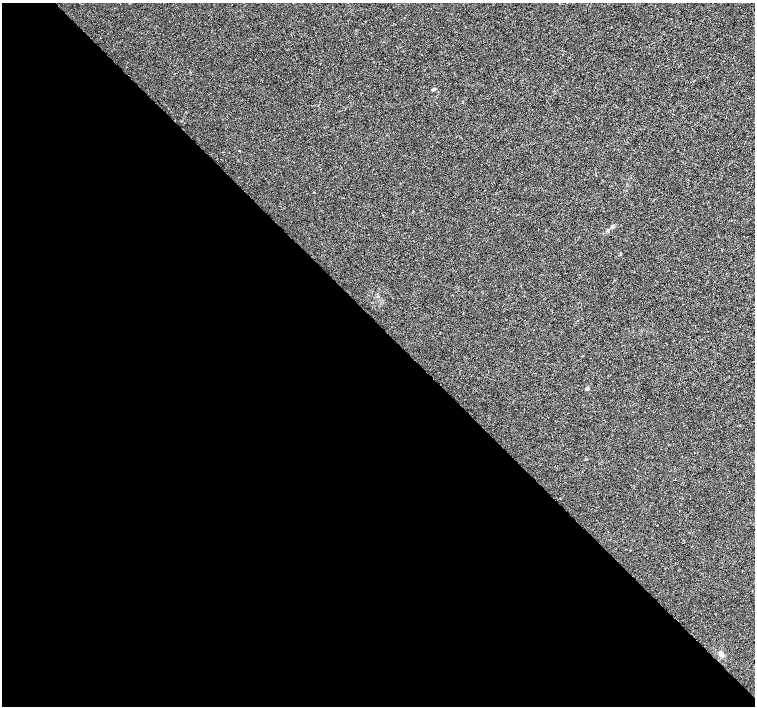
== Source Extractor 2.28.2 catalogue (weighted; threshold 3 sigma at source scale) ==
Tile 9 of 4 x 4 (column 1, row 3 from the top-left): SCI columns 1-1505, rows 1563-2970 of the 6026 x 6007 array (HDU 1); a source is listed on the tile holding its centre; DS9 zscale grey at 2 x 2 block average (1 PNG px = mean of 2 x 2 image px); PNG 757 x 708 px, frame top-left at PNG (2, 3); no overlay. Shown black and unused: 54% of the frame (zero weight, under 3 of 4 exposures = <1% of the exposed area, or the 3 px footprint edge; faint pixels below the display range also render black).
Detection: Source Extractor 2.28.2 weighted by HDU 2 'WHT'; one run over the whole footprint, this tile lists its part. Background 4.72e-04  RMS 0.0027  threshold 0.0123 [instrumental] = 3 sigma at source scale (4.5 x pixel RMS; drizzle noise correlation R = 1.50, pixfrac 1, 0.0396/0.0396 arcsec/px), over >= 5 px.
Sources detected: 6; all 6 listed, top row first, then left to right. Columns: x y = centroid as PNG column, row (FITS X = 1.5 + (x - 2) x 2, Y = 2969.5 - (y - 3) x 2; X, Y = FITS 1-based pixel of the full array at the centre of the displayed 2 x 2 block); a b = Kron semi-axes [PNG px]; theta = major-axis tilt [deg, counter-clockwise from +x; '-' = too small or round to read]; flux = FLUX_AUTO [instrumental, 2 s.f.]
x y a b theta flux
433 90 4 3 - 0.84
239 151 2 2 - 0.32
608 230 3 3 - 0.57
577 320 2 2 - 0.25
587 388 2 2 - 2.7
721 654 5 4 - 1.7